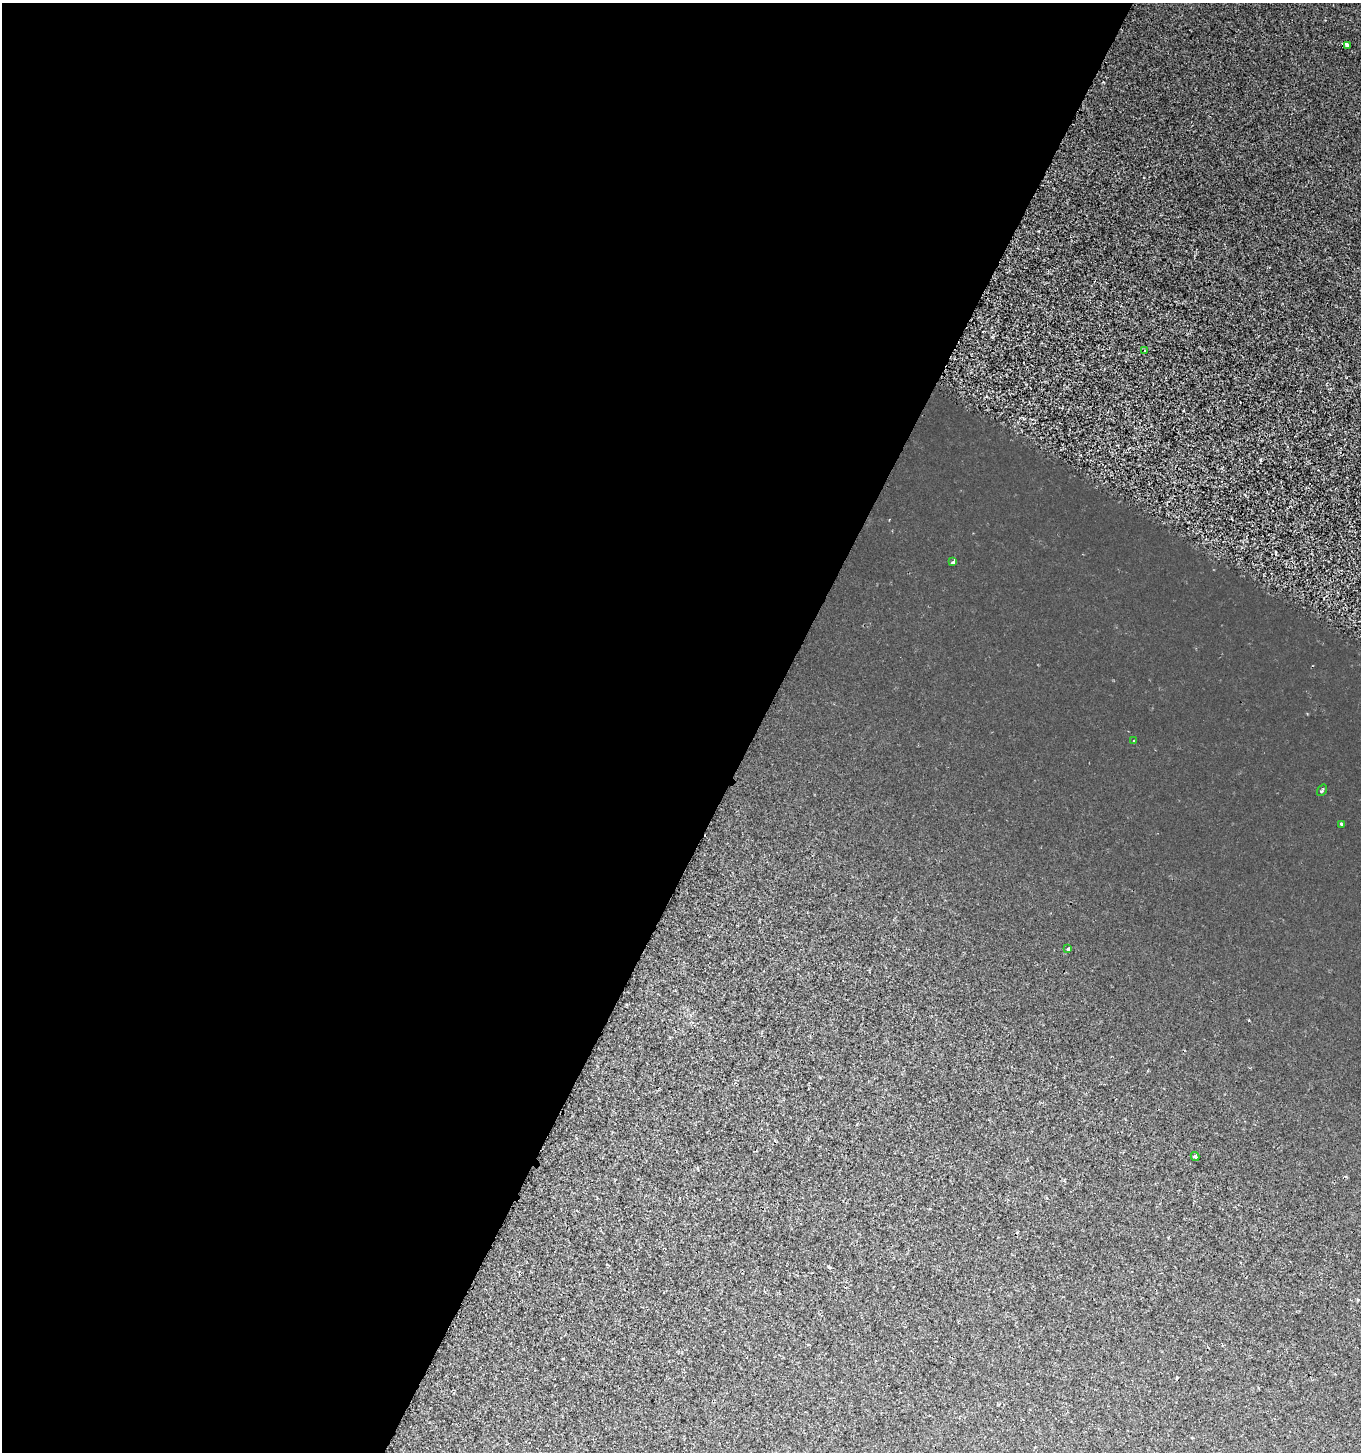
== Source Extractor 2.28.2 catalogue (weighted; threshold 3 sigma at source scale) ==
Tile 5 of 4 x 4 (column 1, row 2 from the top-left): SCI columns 268-1626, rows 2908-4357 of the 5908 x 5820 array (HDU 1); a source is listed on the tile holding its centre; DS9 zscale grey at full resolution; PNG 1363 x 1454 px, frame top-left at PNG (2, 3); each listed source drawn as its Kron ellipse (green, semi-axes under 4 px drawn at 4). Shown black and unused: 56% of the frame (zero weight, under 2 of 3 exposures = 1% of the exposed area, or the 3 px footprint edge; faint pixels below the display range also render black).
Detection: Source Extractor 2.28.2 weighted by HDU 2 'WHT'; one run over the whole footprint, this tile lists its part. Background -2.56e-04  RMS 0.0025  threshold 0.0113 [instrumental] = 3 sigma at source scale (4.5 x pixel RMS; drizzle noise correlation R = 1.50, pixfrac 1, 0.0396/0.0396 arcsec/px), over >= 5 px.
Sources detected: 10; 2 cosmic-ray / hot-pixel residue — neither listed nor drawn; the other 8 listed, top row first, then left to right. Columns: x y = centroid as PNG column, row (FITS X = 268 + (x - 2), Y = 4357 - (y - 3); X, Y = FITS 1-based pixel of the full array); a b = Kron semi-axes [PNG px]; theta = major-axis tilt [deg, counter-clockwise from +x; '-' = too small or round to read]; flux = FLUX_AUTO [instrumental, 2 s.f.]
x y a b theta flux
1348 45 4 3 - 2.8
1144 350 3 2 - 0.32
953 562 4 3 - 1.2
1134 741 3 3 - 0.69
1322 790 6 3 54 0.31
1341 824 3 3 - 1.3
1068 949 3 3 - 1.2
1195 1156 4 3 - 0.5